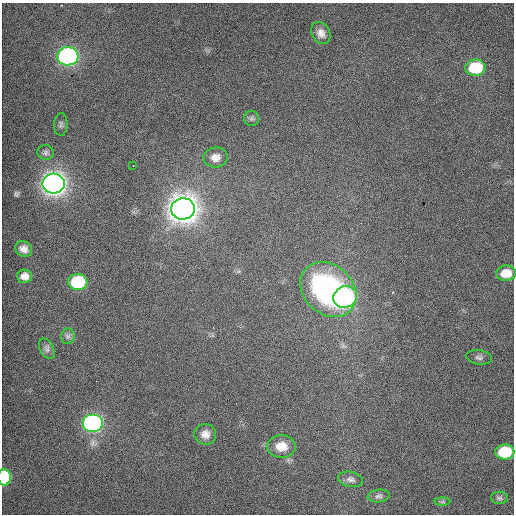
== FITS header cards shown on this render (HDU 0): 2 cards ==
NAXIS1  =                  512 / Axis length
NAXIS2  =                  512 / Axis length

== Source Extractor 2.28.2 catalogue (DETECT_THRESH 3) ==
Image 512 x 512 px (HDU 0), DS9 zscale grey, 1 PNG px = 1 image px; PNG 516 x 516 px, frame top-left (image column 1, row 512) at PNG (2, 3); each listed source drawn as its Kron ellipse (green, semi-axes under 4 px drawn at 4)
Background 497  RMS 2.7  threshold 8.23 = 3 sigma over >= 5 px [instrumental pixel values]
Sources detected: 28; all 28 listed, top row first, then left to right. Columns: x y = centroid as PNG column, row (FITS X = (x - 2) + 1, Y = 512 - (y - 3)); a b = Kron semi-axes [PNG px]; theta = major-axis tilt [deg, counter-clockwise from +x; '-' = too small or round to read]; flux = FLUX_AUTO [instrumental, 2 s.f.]
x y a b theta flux
321 33 12 9 -60 1200
68 56 10 9 - 65000
475 68 10 8 4 10000
252 118 7 7 - 450
61 124 11 6 88 550
46 152 8 7 - 510
215 157 12 10 7 1600
133 166 3 2 - 160
54 184 11 10 - 170000
183 209 12 10 6 280000
24 249 9 7 -32 1100
506 273 10 7 3 3400
25 276 7 6 - 1300
78 282 10 8 2 14000
328 289 31 24 -42 37000
345 297 12 10 25 37000
68 336 8 6 83 540
47 349 11 7 -62 640
479 357 13 7 -8 730
93 423 10 9 - 57000
205 434 11 10 - 1400
281 446 14 11 0 2800
505 452 9 7 0 10000
4 477 8 6 90 14000
351 479 13 7 -12 750
379 496 11 6 6 620
499 498 8 6 -3 410
442 502 8 4 0 290
At the frame edge (FLAGS 8, measured only in part): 1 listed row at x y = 4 477